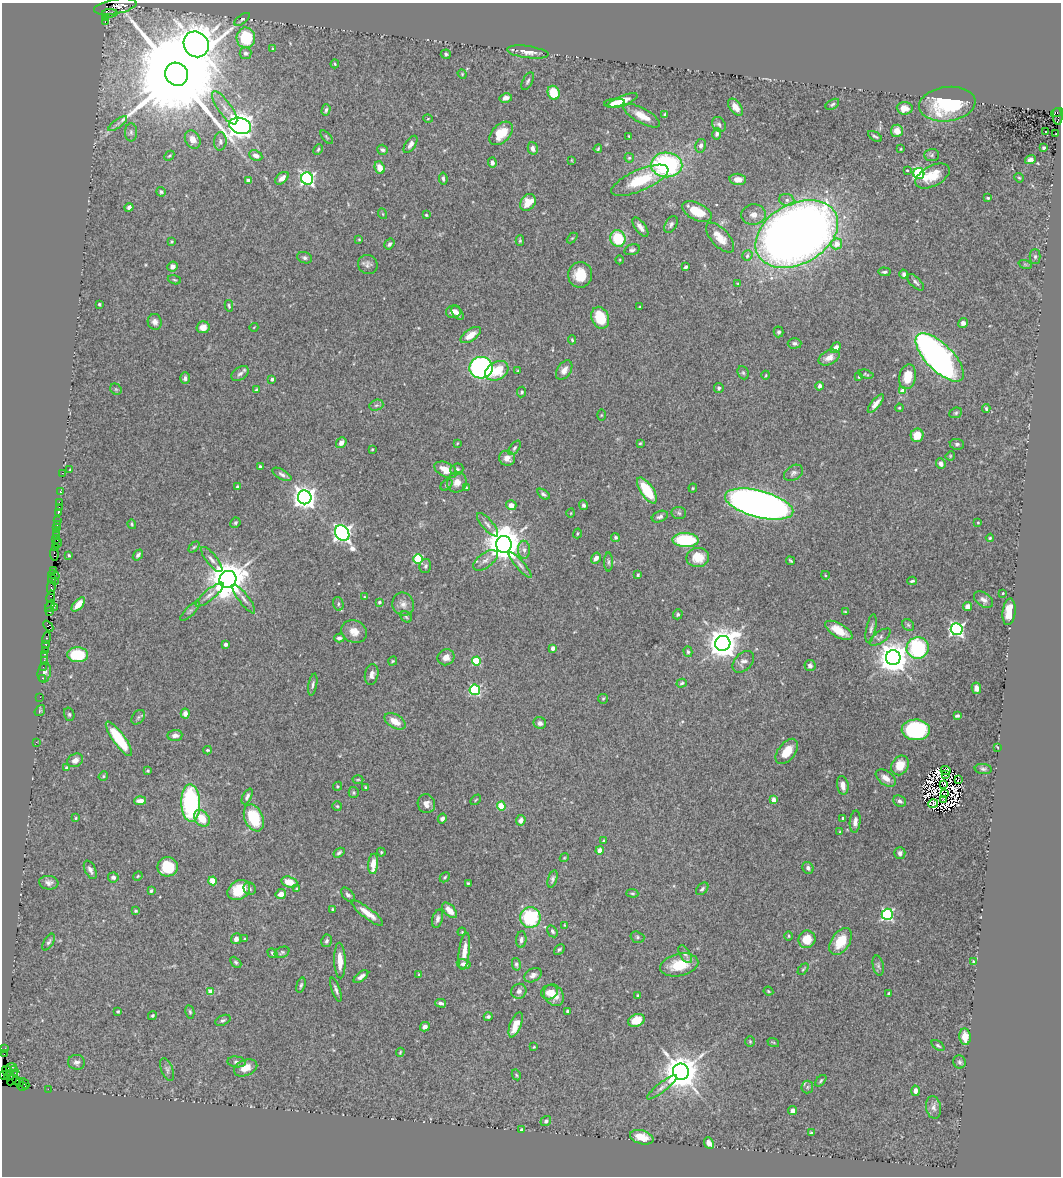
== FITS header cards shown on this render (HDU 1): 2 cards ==
NAXIS1  =                 1059
NAXIS2  =                 1174

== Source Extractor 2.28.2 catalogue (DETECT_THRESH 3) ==
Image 1059 x 1174 px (HDU 1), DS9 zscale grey, 1 PNG px = 1 image px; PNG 1063 x 1178 px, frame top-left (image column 1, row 1174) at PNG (2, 3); each listed source drawn as its Kron ellipse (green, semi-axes under 4 px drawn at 4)
Background 1.53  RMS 0.02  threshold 0.0593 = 3 sigma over >= 5 px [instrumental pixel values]
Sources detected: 452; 8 with non-positive FLUX_AUTO (blend fragments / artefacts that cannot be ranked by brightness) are neither listed nor drawn; the other 444 listed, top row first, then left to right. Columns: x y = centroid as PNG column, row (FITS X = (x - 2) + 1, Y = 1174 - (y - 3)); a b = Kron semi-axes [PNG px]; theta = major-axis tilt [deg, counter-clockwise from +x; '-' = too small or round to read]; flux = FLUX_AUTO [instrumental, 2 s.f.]
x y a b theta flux
115 7 21 7 10 890
110 13 8 3 3 460
106 18 3 3 - 39
242 19 9 3 37 2
105 22 3 3 - 91
246 38 10 9 - 62
196 44 13 12 - 4000
273 49 4 4 - 1.5
528 52 21 6 -7 11
246 53 6 6 - 4.8
446 54 5 4 - 2.2
335 64 4 4 - 1.2
177 74 12 11 - 47000
462 74 5 4 - 1.4
528 81 10 5 63 3.3
554 93 7 6 - 34
506 98 6 4 12 7.1
622 101 16 5 20 17
614 103 10 4 5 6
832 104 7 4 32 2.8
947 104 28 17 7 100
735 107 10 5 -53 12
225 108 20 6 -55 13
905 108 8 6 -5 15
326 110 6 3 74 2.6
1057 113 6 3 16 790
665 115 4 3 - 2
642 116 20 7 -29 18
1058 116 8 5 -85 780
428 119 5 3 - 1.2
118 124 11 3 36 3.5
719 124 8 6 -56 4.1
240 126 11 8 -16 1800
897 131 6 6 - 12
1046 131 3 3 - 5.5
131 132 9 6 -90 3.9
501 133 14 9 45 25
717 134 6 4 79 3.8
1056 134 2 2 - 0.89
629 136 3 2 - 1.2
875 136 8 3 -32 2.2
327 137 8 3 -50 1.7
193 140 9 7 -61 11
220 141 9 6 87 4.5
410 144 10 5 56 5.6
701 146 7 5 81 4.7
533 148 6 5 - 5.5
1043 148 3 3 - 2.4
318 149 5 3 - 1.8
598 149 4 2 - 1.6
901 149 3 3 - 1.3
382 150 5 4 - 3
256 155 7 5 -27 8
932 155 7 6 - 2.8
169 156 5 3 - 1.5
629 158 5 4 - 2.3
571 160 3 2 - 0.96
1030 160 5 4 - 5.7
492 163 5 4 - 5.8
667 165 15 12 -2 200
380 168 6 5 - 13
907 170 3 3 - 1.2
919 173 6 5 - 160
933 176 18 10 28 26
282 178 8 5 41 8.8
1019 178 5 4 - 1.3
307 179 6 6 - 310
443 179 6 3 -83 2.7
738 179 8 5 -6 11
248 180 4 4 - 3.3
640 180 31 10 23 55
161 192 5 4 - 2.3
988 198 3 3 - 1.6
787 200 7 6 - 4.8
528 202 9 7 51 28
129 207 4 4 - 4
697 212 16 8 -27 33
383 214 5 3 - 1.1
426 215 3 2 - 1.3
753 215 12 10 5 9
671 225 9 5 60 3.8
640 227 11 5 -53 7
797 234 44 30 29 1800
572 238 6 4 43 1.5
618 238 8 7 - 57
720 238 18 8 -48 19
359 239 3 3 - 1.1
520 241 5 4 - 1.7
172 242 3 3 - 1.6
389 244 6 4 55 3.6
837 244 6 5 - 16
632 250 8 5 15 3
747 256 5 5 - 3.3
1035 257 7 5 -90 2.4
305 258 7 5 -19 3
620 260 4 3 - 1
1025 264 7 4 -19 1.7
368 265 10 9 - 5.6
173 266 5 5 - 7.7
686 267 4 3 - 2.4
884 272 6 4 -3 2.5
904 274 5 4 - 3.9
580 275 13 12 - 28
174 280 7 4 -19 1.8
915 282 11 5 -43 4.3
738 284 4 3 - 1.3
99 304 3 3 - 2
229 306 6 3 -78 2
640 306 3 2 - 1
453 312 7 6 - 10
457 313 8 4 -55 4.9
600 318 11 8 -68 40
155 322 8 7 - 6.1
963 323 5 4 - 3.8
203 327 6 6 - 10
254 327 4 3 - 0.91
779 332 5 5 - 3.2
471 335 12 5 34 16
572 340 5 4 - 1.6
795 343 7 5 1 3.4
836 348 6 4 51 8
940 357 31 13 -45 600
829 358 11 7 25 10
481 368 11 11 - 380
564 370 10 6 56 8.6
497 371 12 9 29 35
518 371 3 3 - 1.4
240 373 10 6 34 4.4
743 373 7 5 -67 2.5
866 374 8 3 -14 1.7
766 375 4 3 - 1.2
859 377 3 2 - 1.1
908 377 12 8 78 28
185 378 6 5 - 3.5
272 379 3 3 - 2.7
820 386 4 3 - 4.5
719 388 5 4 - 3.1
116 389 6 5 - 1.9
256 390 4 3 - 1.7
903 390 4 4 - 18
522 392 5 4 - 2.8
876 404 11 4 50 9.1
376 405 7 5 20 2.8
899 408 4 3 - 1.3
986 409 4 3 - 2.2
956 413 6 5 - 2.4
601 415 5 3 - 1.1
917 435 7 6 - 18
341 443 6 4 52 7
457 443 3 3 - 1.1
640 443 3 2 - 1.2
957 444 7 5 -9 3.2
514 448 8 4 53 2.9
372 449 3 2 - 1.1
950 456 5 3 - 1.3
507 458 8 7 - 8.9
941 464 5 4 - 5.5
260 466 3 3 - 2.1
457 469 7 5 23 2.8
70 470 3 2 - 1.3
446 470 12 7 -26 19
62 473 2 2 - 24
793 473 10 7 33 4.7
282 474 10 5 -29 4.3
457 482 10 9 - 12
446 485 7 4 43 2.1
237 487 3 3 - 2
466 488 4 3 - 1.2
693 488 4 4 - 1.5
647 490 15 6 -56 62
60 491 2 2 - 16
543 494 7 4 -35 3.1
305 497 7 7 - 1100
59 502 2 2 - 40
759 504 35 13 -14 1300
511 505 5 5 - 9
584 505 5 4 - 3
59 508 3 2 - 42
58 512 4 3 - 180
571 513 4 3 - 0.94
679 513 7 6 - 3.2
660 517 8 5 22 4.2
57 521 3 2 - 56
978 522 3 2 - 0.99
235 523 5 4 - 2.3
132 524 5 3 - 1.6
57 525 3 2 - 75
488 525 15 5 -49 6
57 528 2 2 - 58
56 532 2 2 - 68
342 533 8 6 -56 660
577 533 5 3 - 1.4
56 536 3 2 - 82
615 537 4 4 - 2.2
990 538 4 4 - 1.7
56 539 2 2 - 95
686 540 13 7 -1 92
58 543 5 2 - 170
504 544 8 7 - 3400
194 547 6 4 44 1.7
55 548 3 2 - 85
524 550 9 6 -88 5.4
54 554 7 3 -82 180
69 555 3 3 - 1.4
138 555 6 4 52 3
698 557 11 9 2 23
596 558 6 4 57 7.3
418 559 5 4 - 75
212 560 15 5 -51 6.2
485 560 14 7 36 8.4
790 561 4 2 - 1.7
609 562 9 4 -90 2.7
520 565 17 4 -48 5.6
425 566 7 5 76 3.1
54 570 3 2 - 120
54 575 6 3 -22 210
638 575 3 3 - 1.9
825 575 4 3 - 1.1
52 579 4 2 - 68
228 579 9 8 - 3800
55 581 3 2 - 80
912 581 5 3 - 2.3
51 588 6 2 90 340
1003 593 3 2 - 1.3
210 595 17 5 40 7.4
51 597 6 3 78 270
365 597 4 4 - 1.4
244 599 17 5 -53 6.7
983 600 11 6 -35 5.9
379 602 3 3 - 3.1
78 604 9 4 48 15
338 604 7 5 -73 2.9
403 604 12 11 - 9.1
50 606 6 3 62 160
968 606 5 4 - 4.2
54 607 3 3 - 76
190 611 13 4 46 3.6
50 612 3 2 - 70
845 612 3 2 - 1.1
1009 612 13 6 84 20
678 614 5 4 - 2.5
406 617 6 5 - 2.1
908 625 6 5 - 2.3
48 626 6 4 -50 170
871 629 14 5 79 4.3
957 629 6 6 - 310
839 630 15 7 -31 22
354 631 13 11 -27 14
880 637 12 5 36 4.7
46 638 6 3 78 120
339 638 5 4 - 4.5
723 643 8 7 - 2200
46 644 4 3 - 110
226 644 4 3 - 4.3
553 648 4 4 - 11
918 648 11 10 - 120
45 650 2 2 - 51
688 652 5 4 - 2.5
45 654 3 2 - 140
78 655 10 7 -2 55
446 657 9 8 - 8.6
893 658 7 7 - 2400
44 660 2 2 - 50
393 661 4 3 - 1.5
476 661 4 4 - 58
743 662 13 8 46 6.8
810 665 6 5 - 3.5
43 667 2 2 - 56
44 672 10 6 79 4.8
372 674 10 6 78 7.5
42 678 2 2 - 33
682 683 5 4 - 1.9
313 684 11 4 79 3.3
976 688 6 5 - 5.1
475 690 5 5 - 150
40 697 2 2 - 33
603 699 5 4 - 1.6
40 711 6 4 54 1.8
185 713 5 4 - 7.2
69 714 7 5 -75 2.3
957 716 4 3 - 2.7
138 717 8 5 50 2.6
395 721 11 6 -30 18
540 723 6 5 - 4.7
916 730 14 10 -3 150
175 735 7 5 3 5.7
119 739 21 6 -54 71
36 742 2 2 - 7
997 747 3 2 - 0.95
207 750 4 3 - 1.6
787 751 14 8 51 20
75 760 8 6 30 6.9
900 765 10 8 60 23
66 767 4 3 - 1.7
983 769 8 5 -7 2.9
946 770 5 3 - 0.23
148 771 3 3 - 1.3
945 775 4 2 - 2.2
103 776 5 4 - 1.7
886 778 11 6 -36 11
958 779 3 2 - 6.5
358 780 5 3 - 1.4
944 784 3 2 - 1.5
843 785 9 5 -81 9.8
337 786 5 4 - 1.6
365 787 4 3 - 1.4
354 792 5 5 - 2
945 794 3 2 - 2.2
247 796 8 4 63 4.1
476 800 6 2 45 1.1
773 800 4 4 - 13
944 800 4 2 - 2.9
140 801 6 4 4 10
900 801 7 5 -24 3.9
191 803 19 9 -88 190
426 804 9 8 - 7.9
933 804 5 2 - 0.34
337 806 5 4 - 1.7
501 806 4 4 - 42
76 818 4 3 - 1.3
202 818 9 7 -50 26
254 818 14 9 -67 59
442 819 5 4 - 4.6
843 819 3 3 - 4.2
521 820 5 4 - 8.1
855 822 11 5 84 6.6
840 831 4 2 - 0.88
604 841 4 3 - 1.4
600 850 4 4 - 17
381 852 4 4 - 1.7
339 853 6 4 33 2.7
900 853 6 5 - 4.4
564 858 4 3 - 1.2
373 864 10 5 84 19
168 867 10 9 - 49
808 868 6 5 - 4.3
90 870 10 5 -64 5.3
138 876 5 4 - 1.6
113 877 5 5 - 3.3
445 877 5 4 - 1.9
553 879 9 4 71 3.4
213 881 4 4 - 35
289 882 8 5 -18 18
49 883 10 7 -5 5.9
468 883 4 3 - 1.6
250 889 6 6 - 2.9
297 889 3 3 - 1.5
702 889 7 5 45 2.9
239 890 12 9 31 36
151 891 4 3 - 1.9
632 893 6 4 -5 1.8
281 894 5 5 - 10
348 895 8 5 -47 3.4
333 909 3 3 - 1.4
449 910 9 5 -47 12
136 911 3 3 - 2.4
367 913 19 5 -38 16
887 914 5 5 - 190
530 917 10 10 - 94
438 919 9 5 74 4.7
564 925 4 2 - 0.96
552 931 6 4 -58 2.6
462 932 4 3 - 1.2
789 936 4 3 - 1.3
637 937 7 5 -18 2.6
236 939 5 5 - 5
245 939 3 3 - 1.4
521 939 8 5 85 4
807 939 9 8 - 22
326 941 6 5 - 3.2
841 941 15 9 56 33
49 942 9 4 58 3.1
559 949 6 4 44 2.3
464 951 19 5 83 15
282 952 8 5 26 2.4
273 953 5 3 - 2.1
685 954 10 5 -59 3.9
340 960 18 5 -88 17
236 962 6 4 -44 2.4
974 962 4 3 - 5.6
464 964 7 5 -11 6.8
516 964 6 4 -77 2.8
679 965 19 11 13 37
878 966 10 5 -77 3.5
803 969 6 4 45 1.8
419 974 4 3 - 1.6
533 975 9 6 30 6.1
361 977 8 4 38 5.4
301 985 8 4 73 2.5
336 990 13 3 -71 3.9
519 991 8 7 - 4.7
768 991 5 3 - 1.5
211 992 4 4 - 26
549 992 8 7 - 12
889 993 3 3 - 1.6
554 995 11 9 -55 14
638 995 3 3 - 1.5
441 1003 5 3 - 4.2
118 1011 3 3 - 1.6
568 1011 4 3 - 2.8
190 1012 7 4 -79 2.1
152 1016 4 4 - 2
488 1017 4 3 - 2.7
223 1020 8 5 25 2.8
636 1020 8 6 22 23
516 1025 13 5 69 23
425 1027 5 4 - 4.9
965 1037 8 5 -84 20
750 1041 5 4 - 1.7
773 1042 6 3 -19 1.2
938 1045 7 4 -37 2.4
534 1047 3 3 - 1
4 1049 4 3 - 65
400 1052 4 3 - 1.4
4 1054 3 2 - 79
76 1062 8 7 - 5.2
236 1062 9 5 -7 3.7
959 1062 7 6 - 3.1
11 1067 5 3 - 240
246 1068 12 8 23 14
167 1069 12 5 -69 3.9
8 1071 6 3 -35 50
14 1071 5 3 - 950
681 1072 8 8 - 3500
4 1075 4 3 - 470
516 1075 6 4 -61 1.6
9 1076 5 3 - 490
13 1078 8 3 59 31
17 1080 2 2 - 39
821 1081 7 4 47 2.2
20 1083 4 3 - 94
24 1083 6 2 -48 76
22 1087 5 3 - 120
662 1087 19 4 38 6.3
807 1087 6 5 - 2.9
48 1089 2 2 - 25
915 1091 5 4 - 5.5
933 1107 11 7 -80 6.3
793 1110 4 4 - 6.7
546 1121 5 4 - 3.1
521 1129 3 2 - 1.2
811 1133 3 3 - 2.4
642 1137 12 6 -16 17
709 1143 6 4 -64 5.6
At the frame edge (FLAGS 8, measured only in part): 2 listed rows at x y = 115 7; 4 1075
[8 non-positive-flux detections neither listed nor drawn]